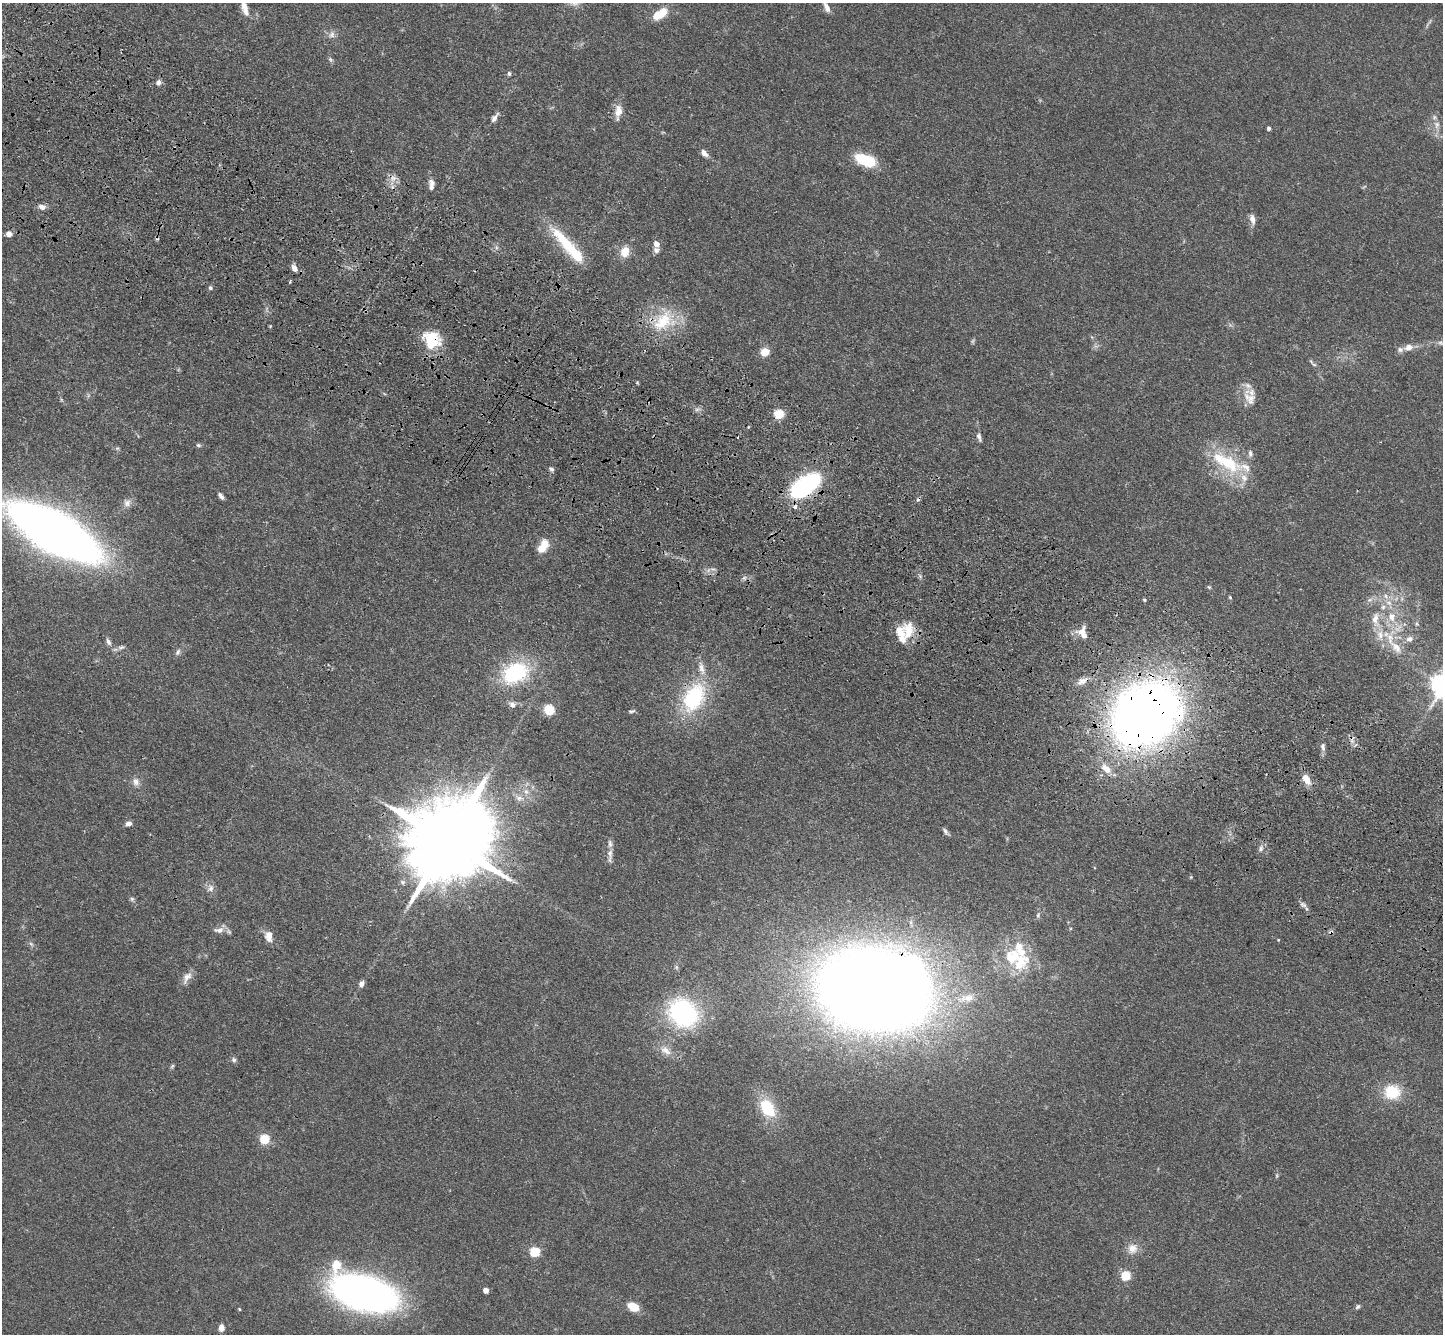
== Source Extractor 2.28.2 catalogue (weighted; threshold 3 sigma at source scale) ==
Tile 11 of 4 x 4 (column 3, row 3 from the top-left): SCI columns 2950-4390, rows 1722-3053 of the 5900 x 5969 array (HDU 1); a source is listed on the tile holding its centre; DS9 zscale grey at full resolution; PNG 1445 x 1336 px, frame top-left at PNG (2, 3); no overlay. Shown black and unused: <1% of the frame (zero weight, under 3 of 4 exposures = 6% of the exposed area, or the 3 px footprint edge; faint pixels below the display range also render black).
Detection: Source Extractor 2.28.2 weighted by HDU 2 'WHT'; one run over the whole footprint, this tile lists its part. Background 0.0549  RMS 0.0056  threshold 0.0252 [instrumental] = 3 sigma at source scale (4.5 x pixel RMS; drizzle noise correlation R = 1.50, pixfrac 1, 0.05/0.05 arcsec/px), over >= 5 px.
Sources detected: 129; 3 too faint to see at this stretch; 3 cosmic-ray / hot-pixel residue — not listed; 19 inside a brighter listed object's ellipse — not listed separately; the other 104 listed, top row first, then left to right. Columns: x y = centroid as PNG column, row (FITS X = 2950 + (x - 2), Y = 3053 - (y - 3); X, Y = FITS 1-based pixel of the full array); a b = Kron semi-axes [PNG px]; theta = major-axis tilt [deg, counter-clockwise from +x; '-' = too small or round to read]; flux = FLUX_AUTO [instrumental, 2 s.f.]
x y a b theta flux
826 7 14 5 -65 3
245 8 20 8 -74 5.5
660 14 20 10 33 10
332 34 10 8 67 2.6
330 60 7 5 -55 1.2
509 73 5 5 - 1.1
158 82 7 6 - 2
618 112 19 8 86 5.7
494 118 14 6 56 2.5
1437 125 10 7 73 2.9
1269 128 4 4 - 1.3
704 153 10 6 -47 3.1
866 160 23 11 -19 22
393 178 7 7 - 2.7
432 183 11 8 -47 2.5
42 207 9 7 -17 3
1252 219 12 6 -78 3.5
9 234 7 6 - 3.1
564 240 50 13 -46 23
656 244 8 6 -66 3.4
625 252 13 10 76 7.6
294 268 8 6 -58 3.5
290 282 3 3 - 2
210 288 6 5 - 1.1
664 321 38 25 34 27
432 340 17 15 -54 26
1408 347 10 8 20 3.9
765 352 9 8 - 6.5
1313 363 16 4 -43 1.5
1250 398 25 14 -60 8.3
697 409 9 4 8 1.3
779 414 5 5 - 35
979 437 12 5 -73 2
198 445 7 5 -15 1
1229 463 42 23 -42 32
551 469 7 5 -38 1.3
805 486 22 11 36 110
221 496 8 4 -54 1.9
127 503 10 10 - 3.2
54 532 68 26 -30 670
543 546 17 10 60 8.5
744 578 6 5 - 1.3
1209 587 6 3 -18 0.71
1230 597 4 3 - 0.64
1144 600 5 4 - 0.7
1389 603 9 8 - 3.7
1375 619 23 10 -87 9.3
1417 624 6 5 - 0.99
908 630 23 14 85 11
1083 633 17 11 -67 6.3
1390 639 32 11 79 13
1409 639 10 8 15 2.8
108 642 10 6 -67 2
121 647 11 4 5 1.7
178 652 9 6 67 1.6
515 673 29 21 26 47
1082 681 17 8 28 4.1
694 698 36 24 63 47
512 705 10 8 -43 2.6
549 710 11 10 - 8.6
632 711 8 4 11 1.1
1145 714 46 35 37 720
1323 747 11 6 -82 2.2
1106 769 19 10 -42 6.9
1306 779 15 8 -57 5.9
136 782 12 9 -69 3.4
526 792 9 6 -49 2.8
519 798 12 8 -17 3.9
128 824 7 6 - 2.1
945 831 10 5 -56 1.5
447 842 26 19 52 11000
1261 849 10 6 68 2
610 855 24 7 88 3.9
210 888 10 8 51 2.8
132 899 6 6 - 1.1
1303 905 10 6 -36 1.9
1038 915 8 6 88 1.3
219 930 17 8 6 3.8
1331 932 7 5 18 1.2
269 936 14 9 -83 4.5
1278 940 3 3 - 0.38
31 944 7 4 -45 1.1
1020 950 40 15 -60 18
187 977 18 9 57 4.2
361 984 6 5 - 2.8
874 989 72 51 -5 1500
967 998 24 12 9 9.9
683 1013 26 22 -45 85
665 1050 18 10 -34 6
234 1060 8 6 -64 1.4
172 1066 7 4 53 0.82
1392 1092 20 17 2 17
767 1108 19 13 -57 23
264 1139 5 5 - 33
1132 1248 15 14 - 5.8
535 1252 6 5 - 34
337 1265 6 6 - 18
1126 1276 5 5 - 29
486 1291 5 4 - 3.8
364 1293 43 22 -17 360
633 1307 10 7 -29 11
1358 1307 7 5 49 1.1
239 1309 4 3 - 0.53
221 1328 8 6 84 3.1
Overlapping masked pixels (flux is a lower limit): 8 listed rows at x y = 432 340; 805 486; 908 630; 1082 681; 694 698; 1145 714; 1331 932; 874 989
Isophote crosses this tile's border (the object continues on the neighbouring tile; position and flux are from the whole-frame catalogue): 4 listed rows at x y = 826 7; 245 8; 54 532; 364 1293